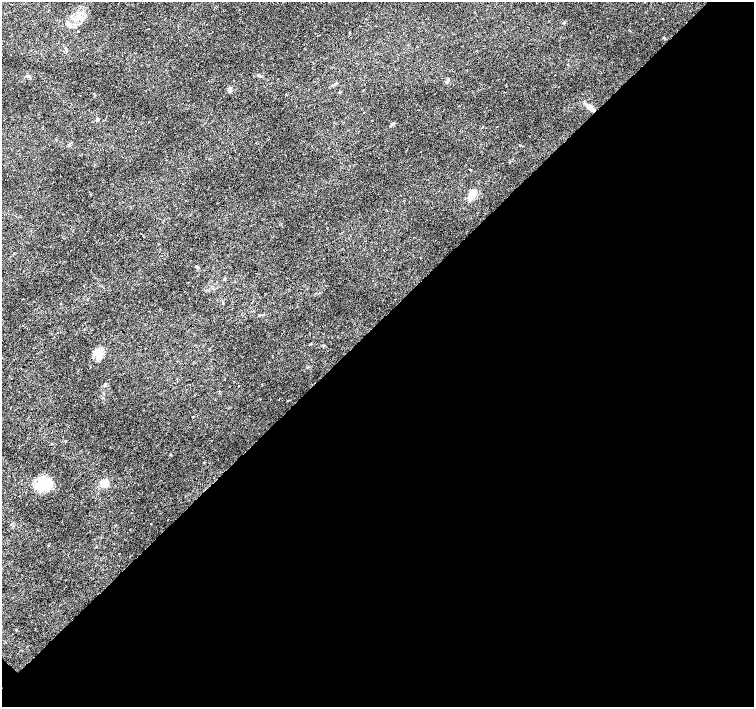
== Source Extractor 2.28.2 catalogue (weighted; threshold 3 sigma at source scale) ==
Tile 12 of 4 x 4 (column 4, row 3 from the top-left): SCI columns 4514-6017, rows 1564-2972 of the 6018 x 6012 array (HDU 1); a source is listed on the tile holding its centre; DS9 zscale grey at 2 x 2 block average (1 PNG px = mean of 2 x 2 image px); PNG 756 x 709 px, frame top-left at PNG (2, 2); no overlay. Shown black and unused: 54% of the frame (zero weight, under 3 of 4 exposures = <1% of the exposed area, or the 3 px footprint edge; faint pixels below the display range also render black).
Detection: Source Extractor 2.28.2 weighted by HDU 2 'WHT'; one run over the whole footprint, this tile lists its part. Background 0.0142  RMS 0.0028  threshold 0.0128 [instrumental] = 3 sigma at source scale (4.5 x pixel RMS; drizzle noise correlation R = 1.50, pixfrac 1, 0.0396/0.0396 arcsec/px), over >= 5 px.
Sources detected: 20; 7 cosmic-ray / hot-pixel residue — not listed; the other 13 listed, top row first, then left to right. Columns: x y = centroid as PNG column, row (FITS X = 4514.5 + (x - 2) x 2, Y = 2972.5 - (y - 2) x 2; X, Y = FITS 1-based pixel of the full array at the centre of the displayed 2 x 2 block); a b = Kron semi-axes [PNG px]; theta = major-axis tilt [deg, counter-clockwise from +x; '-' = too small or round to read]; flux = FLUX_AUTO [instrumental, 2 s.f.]
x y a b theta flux
564 23 3 3 - 0.6
360 26 2 2 - 0.56
230 89 5 4 - 2.3
340 92 3 2 - 0.36
591 108 13 5 -40 4.6
97 119 4 3 - 0.98
472 194 10 6 54 8.4
323 258 2 2 - 0.24
198 268 3 2 - 0.51
97 353 13 8 -16 6.6
203 463 2 2 - 0.39
104 483 3 3 - 25
45 485 18 12 9 19
Overlapping masked pixels (flux is a lower limit): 1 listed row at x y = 591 108
Diffuse or blended objects may show on this block-average render without a row.